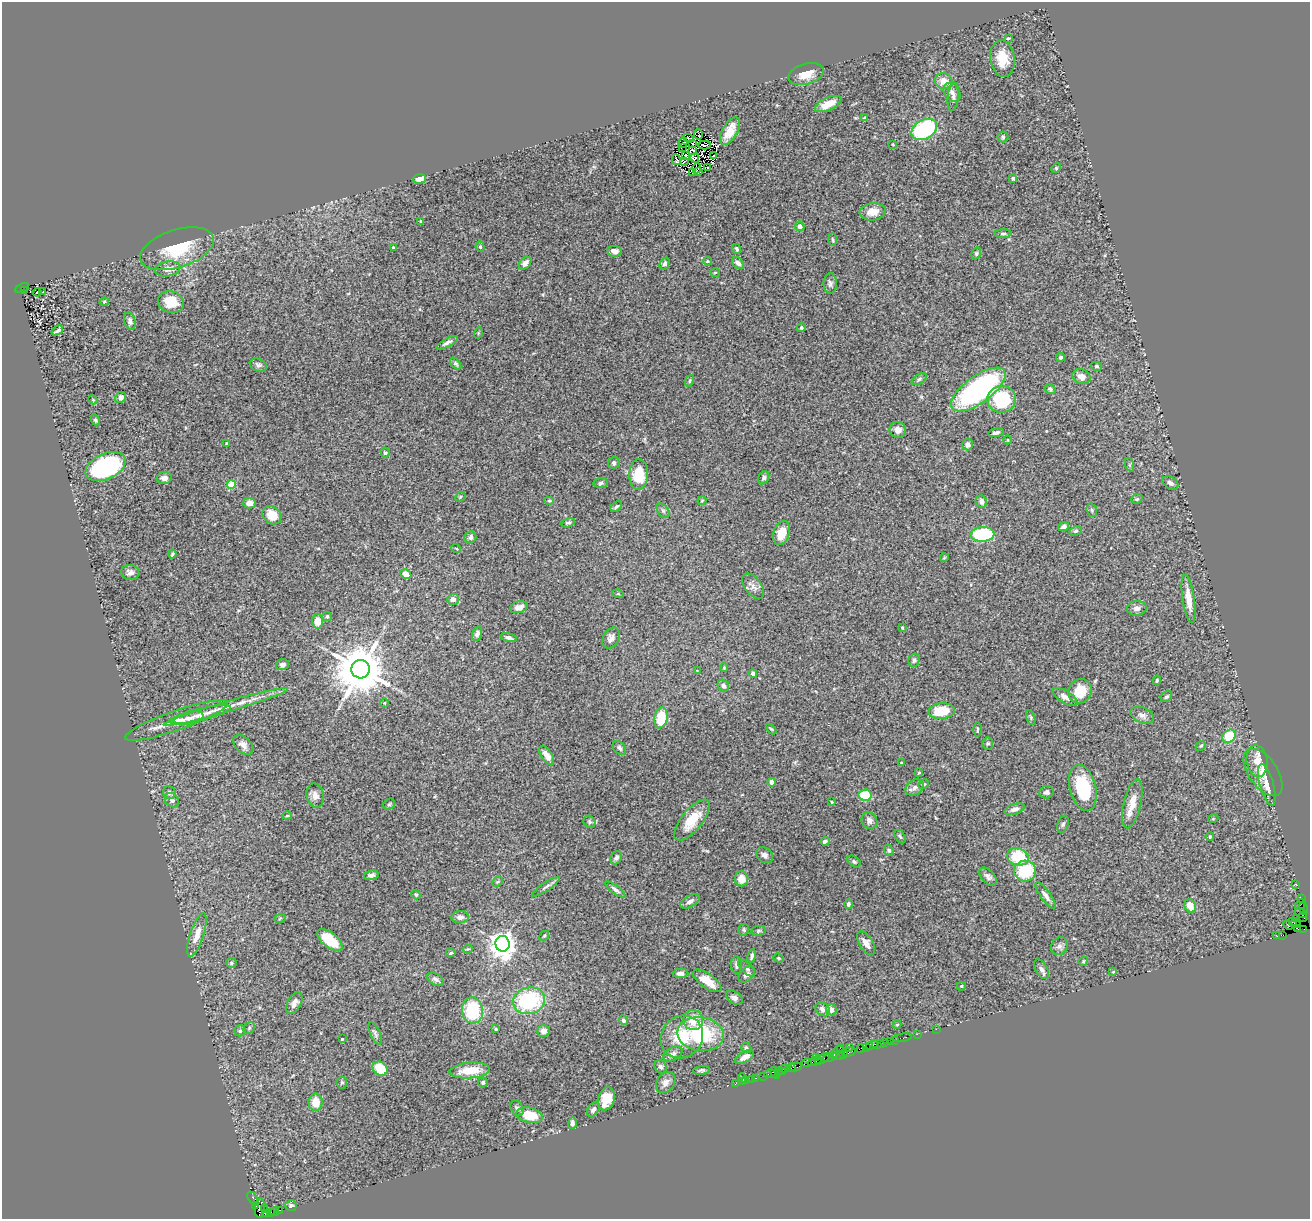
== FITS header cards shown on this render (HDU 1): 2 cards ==
NAXIS1  =                 1308
NAXIS2  =                 1217

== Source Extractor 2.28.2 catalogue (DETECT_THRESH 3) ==
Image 1308 x 1217 px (HDU 1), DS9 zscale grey, 1 PNG px = 1 image px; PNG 1312 x 1221 px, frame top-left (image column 1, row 1217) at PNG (2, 2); each listed source drawn as its Kron ellipse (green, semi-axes under 4 px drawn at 4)
Background 2.05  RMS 0.053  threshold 0.158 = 3 sigma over >= 5 px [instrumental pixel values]
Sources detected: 312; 3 with non-positive FLUX_AUTO (blend fragments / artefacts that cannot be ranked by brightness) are neither listed nor drawn; the other 309 listed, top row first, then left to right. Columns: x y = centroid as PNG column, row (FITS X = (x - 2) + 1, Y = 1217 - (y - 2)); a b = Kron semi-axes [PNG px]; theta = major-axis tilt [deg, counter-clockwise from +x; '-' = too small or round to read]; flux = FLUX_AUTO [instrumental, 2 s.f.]
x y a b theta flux
1008 38 3 3 - 3.4
1002 59 18 12 -81 73
806 74 18 10 15 48
944 81 9 8 - 35
952 92 10 7 -53 17
953 97 14 5 82 13
828 104 14 6 24 40
865 118 4 3 - 7.5
924 129 14 9 29 360
730 131 15 7 60 51
698 134 5 2 - 1.5
1003 137 5 5 - 5.8
688 138 5 3 - 2.6
683 143 5 2 - 2.7
692 144 3 2 - 4.3
705 145 6 2 2 10
893 145 4 2 - 2.6
682 147 2 2 - 2.2
693 150 3 2 - 3
686 155 3 2 - 7.1
714 156 4 2 - 4.3
695 158 5 4 - 2.8
676 160 5 3 - 4.6
685 161 4 2 - 3.5
707 167 2 2 - 3.2
697 168 5 2 - 0.26
1056 168 5 4 - 4
698 172 3 2 - 2.5
692 173 3 2 - 2.3
1013 178 4 3 - 13
419 179 6 5 - 31
873 212 13 8 6 41
421 221 4 3 - 7.2
800 226 5 4 - 14
1003 234 8 4 1 6.7
833 239 6 3 -88 4
393 247 4 3 - 3.1
480 247 5 4 - 5
177 249 38 19 18 160
737 249 5 4 - 7.3
614 251 7 5 -10 18
976 253 6 4 70 5.4
707 261 4 3 - 4.3
525 263 7 5 45 22
738 263 7 5 -43 11
665 264 6 4 62 9.5
168 269 13 7 11 23
715 272 5 3 - 3.4
830 284 10 6 89 11
22 288 7 3 24 270
25 291 4 3 - 93
37 292 4 2 - 4.1
43 292 3 2 - 9.5
104 302 5 3 - 4.1
171 302 13 10 -19 76
130 321 9 5 -73 10
801 328 5 4 - 6.4
57 331 6 3 34 7.9
478 333 6 3 72 3.5
447 343 12 4 29 13
1061 357 4 4 - 5.6
456 364 7 4 -49 6.4
258 365 9 6 -22 11
1096 366 5 4 - 5.4
1081 377 9 7 -23 26
919 379 8 4 33 7.4
690 381 6 4 70 4.8
978 389 32 13 36 610
1050 389 5 4 - 7
121 397 5 5 - 17
1002 399 14 13 - 200
93 400 5 3 - 3
95 420 5 3 - 4.9
898 430 8 8 - 20
996 433 8 4 10 9.6
1008 440 4 3 - 2.5
227 443 3 3 - 3.4
967 445 6 5 - 14
385 453 5 4 - 5.4
614 463 6 5 - 11
1130 465 7 4 -71 5.7
105 467 21 12 24 510
639 474 15 9 87 100
164 478 7 6 - 17
764 478 7 5 64 6.8
601 483 7 5 4 6.7
1170 483 8 6 -33 11
231 485 4 4 - 110
460 497 5 4 - 4.4
1137 499 6 4 20 5.1
549 501 5 3 - 4.4
702 501 4 4 - 3.4
981 502 6 5 - 15
250 503 6 5 - 28
616 506 7 4 43 5.8
1092 510 7 5 -71 5.9
663 511 8 5 -53 8.3
272 515 10 8 -43 55
568 523 7 4 15 6.7
1064 526 6 4 19 9.7
1076 531 6 4 26 5.8
782 533 12 8 73 59
983 534 12 7 3 240
470 537 6 5 - 9.9
456 548 5 3 - 3.4
172 554 4 3 - 5.3
944 558 4 3 - 2.8
130 572 9 7 -13 16
406 574 6 4 -29 34
753 586 14 8 -52 21
618 594 6 3 -17 3.5
453 599 6 5 - 16
1189 599 24 6 -82 50
519 607 9 6 15 22
1137 608 10 7 4 17
327 617 4 4 - 6.3
318 621 7 5 89 37
902 628 4 3 - 3.4
477 634 8 5 72 15
509 638 8 4 -16 10
611 638 11 8 61 15
914 660 7 5 74 7.6
282 665 6 5 - 11
724 668 4 3 - 3.4
361 669 9 9 - 21000
697 670 3 2 - 1.9
753 673 4 4 - 14
1157 680 4 3 - 5.2
723 686 6 5 - 9.8
1080 691 12 11 - 78
1065 697 14 6 -32 18
1166 697 6 5 - 7.3
385 703 4 3 - 2.9
226 707 64 5 16 72
942 711 13 7 6 100
200 715 31 6 13 32
1142 715 12 7 -24 17
189 718 15 6 12 22
661 718 11 6 79 98
1031 718 8 3 -71 5.1
176 720 54 9 19 83
771 729 6 3 -44 4.1
977 730 7 3 -90 4.5
1229 736 7 6 - 100
988 743 6 5 - 5.6
243 745 12 7 -44 20
1201 746 5 4 - 4.6
619 748 8 5 -48 8.9
547 755 11 5 -57 30
1257 761 16 10 -81 36
901 763 3 3 - 2.9
1263 772 27 14 -55 58
919 773 4 3 - 3.8
772 782 4 4 - 15
924 784 6 4 29 5.8
1267 785 21 7 -74 33
915 787 10 7 33 15
1083 788 24 13 -75 160
1046 792 7 6 - 10
169 793 7 6 - 8.8
315 795 12 8 -77 23
865 795 6 5 - 97
172 800 8 6 -48 13
832 802 3 2 - 2.6
389 804 6 5 - 5.5
1132 804 25 8 77 45
1014 809 10 5 19 14
287 816 4 3 - 3
1213 819 5 3 - 2.7
692 820 25 10 50 89
869 821 8 7 - 18
589 822 6 5 - 6.8
1063 824 9 5 69 8
900 836 7 4 -62 5.7
1210 837 4 3 - 4.4
825 841 4 4 - 8.4
889 850 6 4 -67 5
765 855 9 7 -36 14
1018 857 11 8 -16 140
616 858 7 5 63 12
854 862 7 5 -37 6.6
1025 871 11 10 - 160
371 875 7 5 11 11
988 877 11 6 -47 13
742 879 7 6 - 40
497 882 6 4 43 4.8
1296 884 2 2 - 38
546 887 16 4 34 11
615 889 12 4 -37 11
416 895 5 4 - 3.9
1045 895 16 5 -54 15
1301 899 2 2 - 52
690 901 11 5 29 15
848 904 5 3 - 8.3
1300 905 6 2 49 73
1190 906 7 5 -64 41
1304 909 6 2 -73 77
1301 913 7 3 -34 410
460 917 8 6 5 18
1303 917 5 2 - 65
280 918 6 3 20 4
1297 918 2 2 - 28
1292 922 3 2 - 760
1296 923 5 3 - 380
1288 925 5 2 - 63
1297 928 3 3 - 210
1304 929 2 2 - 12
744 930 6 5 - 5.5
758 931 7 5 7 6
197 935 22 7 71 42
1277 935 3 2 - 100
1283 935 4 2 - 100
544 936 5 4 - 4.3
330 940 15 7 -39 110
866 943 13 6 -58 24
503 944 8 7 - 3900
1059 946 9 8 - 13
468 949 5 4 - 4
451 953 5 3 - 3.7
752 956 7 4 78 10
779 958 5 4 - 4.5
1083 961 5 4 - 3.5
231 963 5 5 - 5.5
736 965 9 5 -86 11
747 968 11 5 -45 11
1041 969 11 6 -61 13
1113 972 4 3 - 3.4
680 973 8 5 3 14
746 974 9 6 45 16
436 979 9 5 -32 10
707 981 17 7 -35 43
961 986 5 3 - 3.9
734 998 9 6 -32 13
529 1001 16 13 15 280
294 1003 12 6 61 20
823 1009 8 6 -39 15
472 1010 13 10 -84 180
831 1010 6 5 - 21
623 1020 5 4 - 8.6
693 1020 10 10 - 65
897 1024 4 3 - 3.3
249 1028 6 5 - 6.3
496 1029 4 3 - 3.8
936 1029 2 2 - 51
240 1031 5 5 - 6.3
543 1031 6 6 - 20
375 1033 12 5 -67 8.8
701 1034 23 17 -8 240
917 1034 2 2 - 38
682 1037 22 20 47 120
903 1038 9 3 9 150
342 1039 3 3 - 5.2
894 1040 2 2 - 77
890 1041 2 2 - 67
884 1042 4 3 - 99
878 1044 6 2 0 130
872 1045 6 3 25 160
849 1047 2 2 - 37
867 1047 3 2 - 46
746 1048 5 4 - 6.2
861 1048 4 2 - 43
841 1049 4 2 - 170
837 1051 8 2 46 140
849 1052 7 3 14 130
673 1054 10 6 29 14
844 1054 4 2 - 28
838 1056 6 3 14 150
745 1057 10 5 31 21
816 1057 3 2 - 110
830 1057 7 3 21 450
823 1059 8 3 30 230
815 1061 7 3 20 280
807 1063 5 3 - 200
660 1067 7 5 -53 9.7
796 1067 6 3 13 220
785 1068 3 2 - 99
791 1068 4 3 - 110
380 1069 8 6 -36 81
470 1070 20 8 4 75
701 1070 8 4 5 7.5
779 1071 3 3 - 66
782 1071 2 2 - 97
775 1073 6 3 -56 130
771 1074 7 3 2 170
764 1076 3 2 - 16
742 1078 4 3 - 6.5
756 1078 3 2 - 110
751 1079 2 2 - 26
746 1080 3 2 - 7.5
342 1082 6 5 - 5.4
483 1082 5 5 - 6.3
742 1082 2 2 - 14
666 1083 11 8 54 20
735 1084 2 2 - 21
606 1099 12 8 72 55
316 1102 8 7 - 48
517 1108 8 6 -60 9.1
593 1110 8 5 54 12
530 1115 13 7 -12 83
572 1123 6 4 87 13
253 1198 7 4 -57 160
256 1206 3 3 - 290
291 1206 6 5 - 11
260 1208 10 5 85 1600
265 1209 3 2 - 250
280 1210 3 2 - 130
271 1212 3 2 - 35
274 1212 4 2 - 67
265 1214 3 2 - 59
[3 non-positive-flux detections neither listed nor drawn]